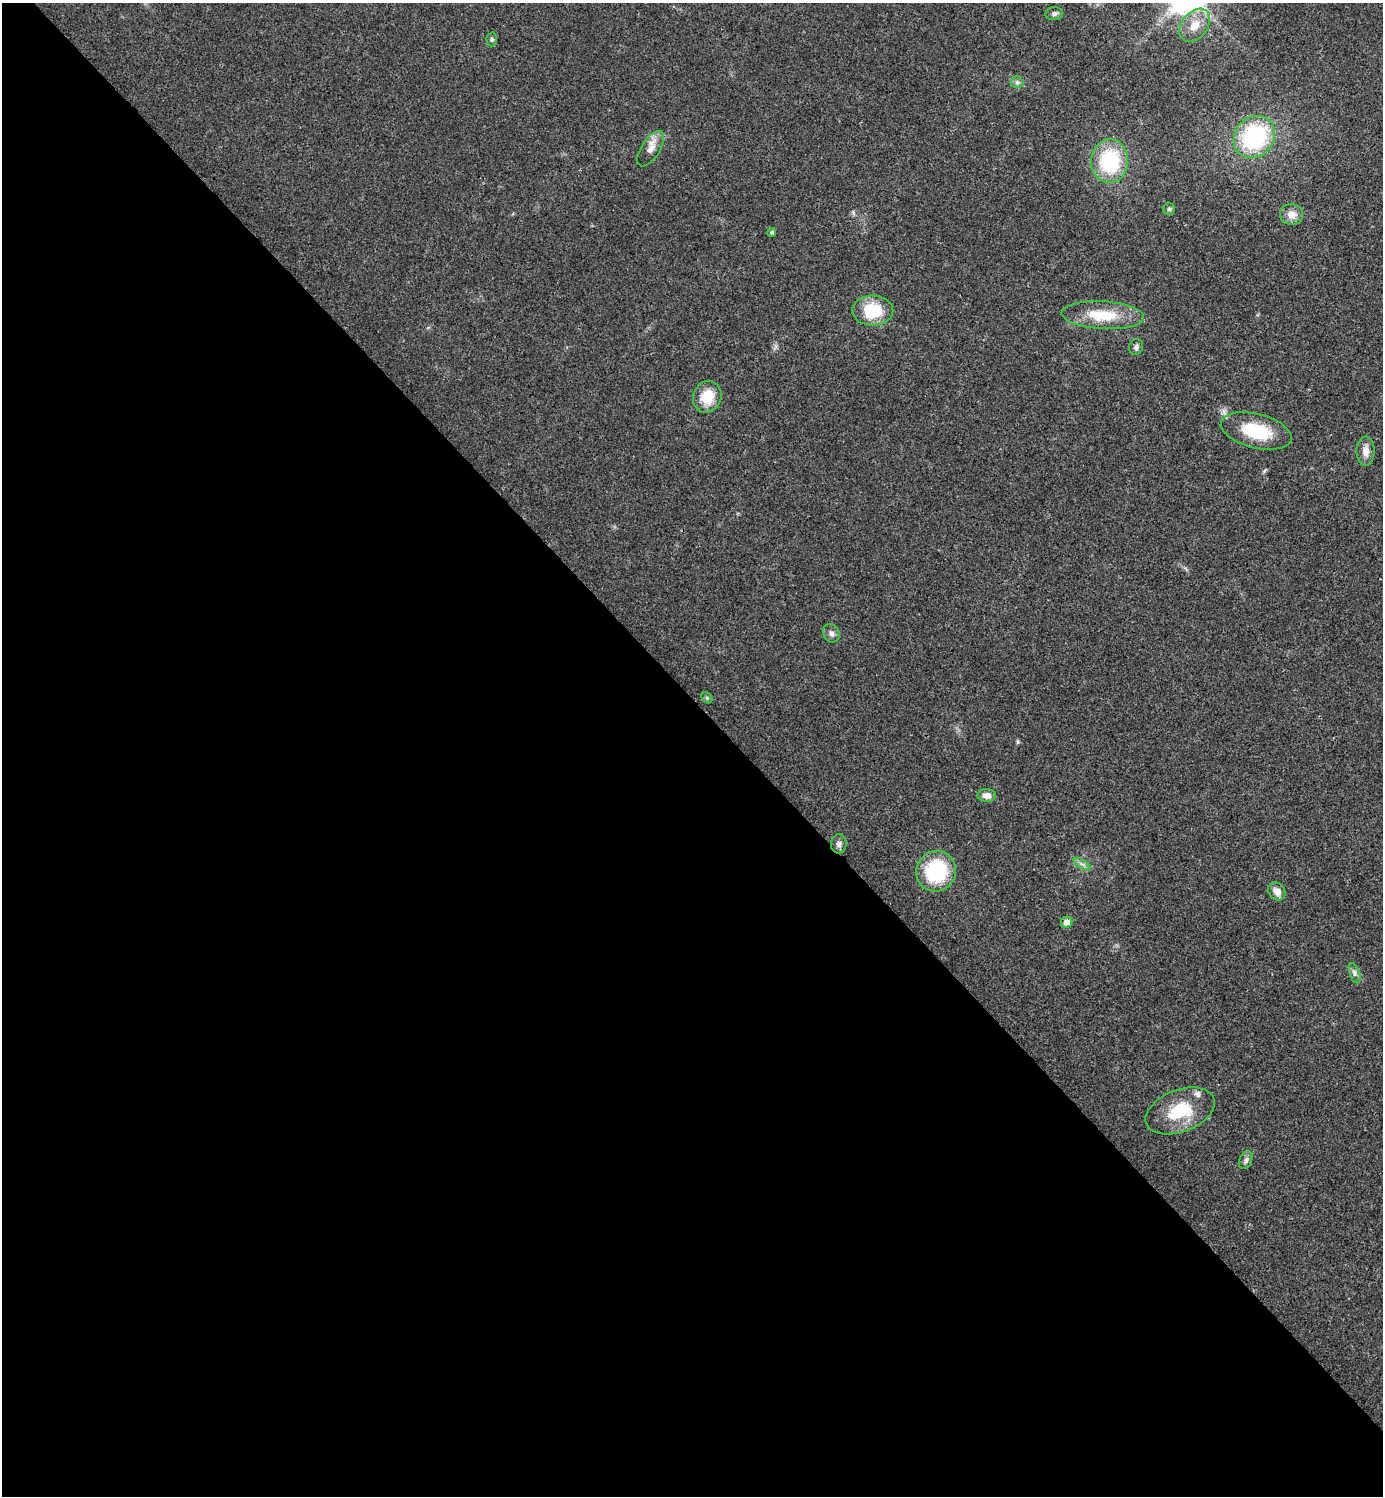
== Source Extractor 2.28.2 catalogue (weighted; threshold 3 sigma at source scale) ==
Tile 9 of 4 x 4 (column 1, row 3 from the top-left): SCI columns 159-1539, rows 1501-2994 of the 5984 x 5984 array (HDU 1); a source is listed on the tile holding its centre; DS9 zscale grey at full resolution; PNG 1385 x 1498 px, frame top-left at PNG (2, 3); each listed source drawn as its Kron ellipse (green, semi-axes under 4 px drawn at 4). Shown black and unused: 53% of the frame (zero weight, under 3 of 4 exposures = <1% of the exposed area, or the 3 px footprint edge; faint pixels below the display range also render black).
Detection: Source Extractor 2.28.2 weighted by HDU 2 'WHT'; one run over the whole footprint, this tile lists its part. Background 0.0203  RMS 0.004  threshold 0.0182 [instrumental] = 3 sigma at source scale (4.5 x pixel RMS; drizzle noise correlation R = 1.50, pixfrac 1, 0.05/0.05 arcsec/px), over >= 5 px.
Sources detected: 28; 1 inside a brighter listed object's ellipse — not listed separately; the other 27 listed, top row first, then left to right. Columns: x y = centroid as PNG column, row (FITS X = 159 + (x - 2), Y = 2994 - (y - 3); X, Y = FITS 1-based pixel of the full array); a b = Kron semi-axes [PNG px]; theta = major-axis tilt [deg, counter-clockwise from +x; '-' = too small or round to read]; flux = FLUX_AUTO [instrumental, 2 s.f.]
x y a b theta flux
1054 14 9 6 5 1.3
1195 25 18 13 51 6.5
492 39 7 5 -89 0.71
1017 82 6 6 - 0.93
1254 137 22 19 47 48
651 149 20 9 58 3.9
1110 161 22 18 87 32
1169 209 6 6 - 0.78
1292 214 11 10 - 3.9
772 232 4 4 - 0.76
873 311 20 15 -1 17
1103 315 41 14 -4 15
1136 347 8 7 - 1.3
707 397 16 14 67 10
1256 431 36 17 -14 19
1366 451 14 9 -90 3.6
831 633 9 8 - 1.7
707 698 6 5 - 0.68
987 796 9 6 -2 2.8
839 844 9 8 - 1.7
1082 864 9 4 -31 1.2
936 871 20 19 - 31
1277 891 9 8 - 3
1067 922 6 5 - 4
1355 973 10 5 -72 1.3
1180 1111 36 21 21 19
1246 1160 9 6 66 1.3